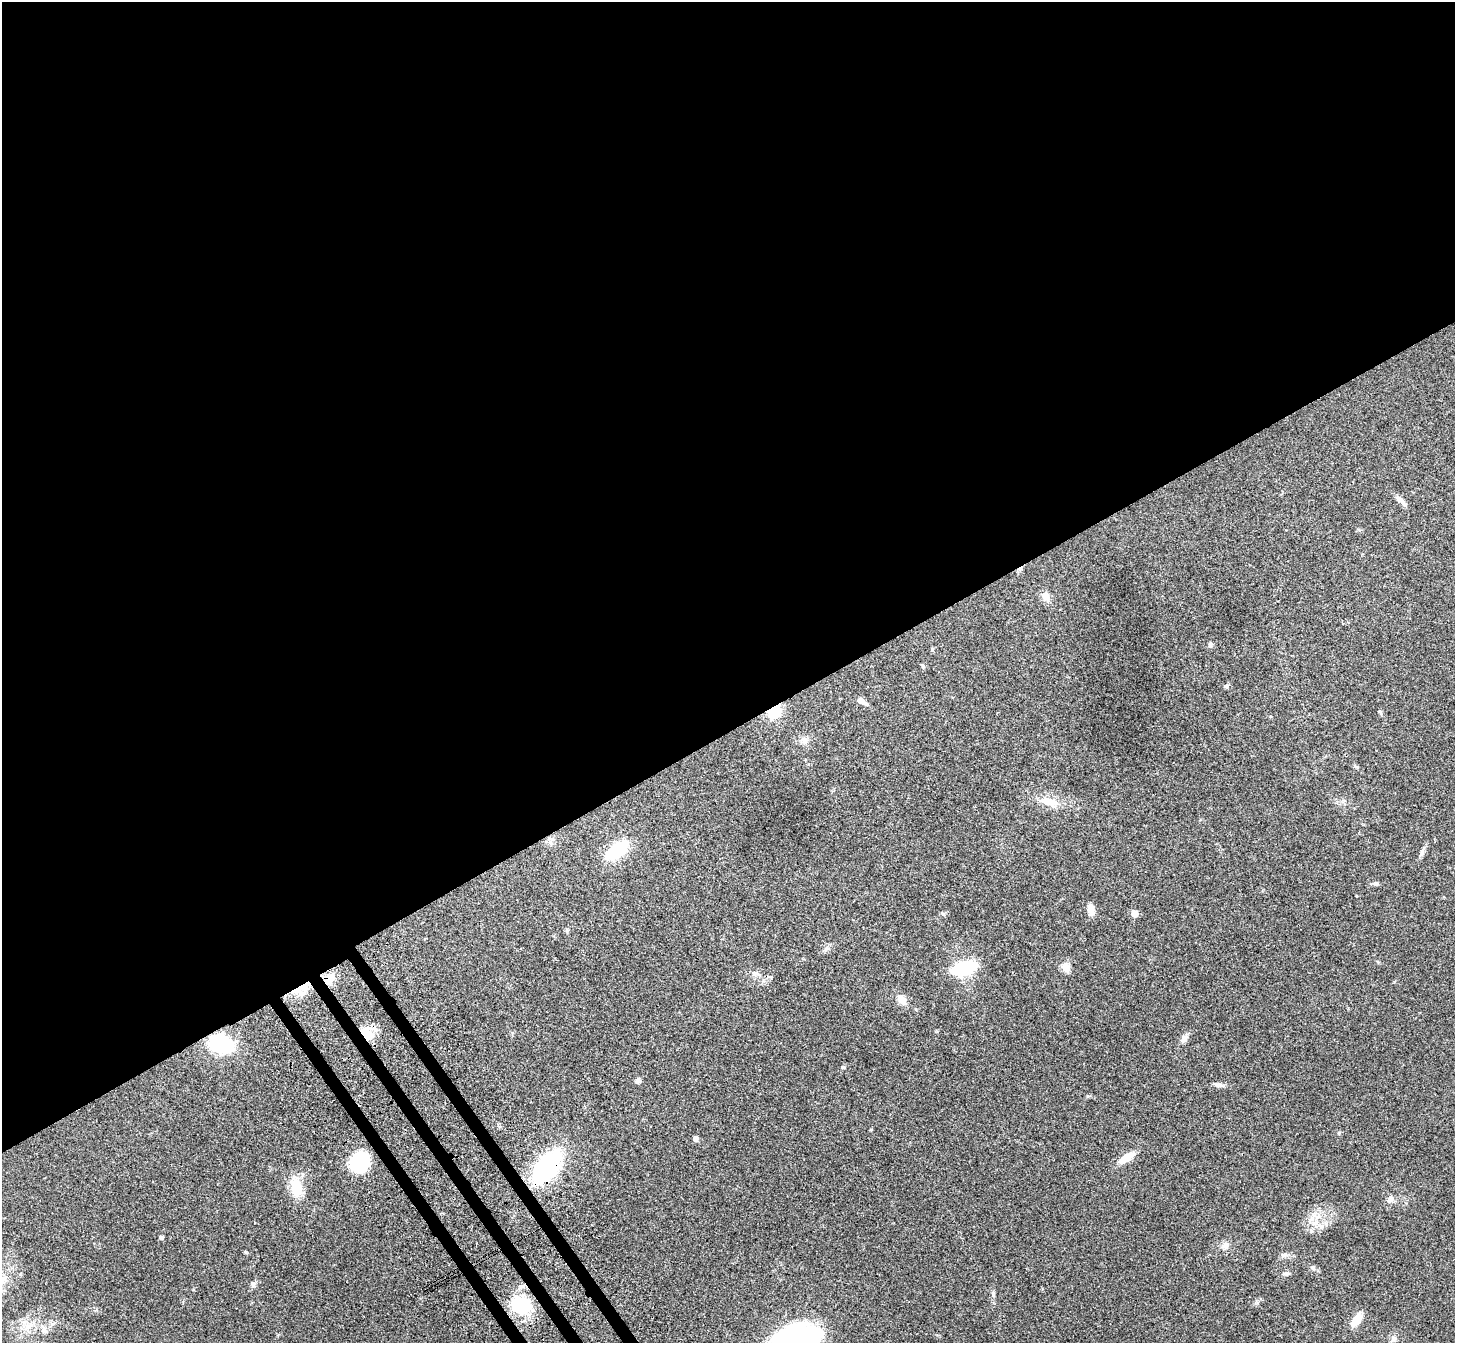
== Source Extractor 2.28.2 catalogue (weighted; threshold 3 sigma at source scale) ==
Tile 2 of 4 x 4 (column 2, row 1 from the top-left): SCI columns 1533-2985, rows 4241-5581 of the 5973 x 5932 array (HDU 1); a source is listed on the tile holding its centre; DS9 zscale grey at full resolution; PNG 1457 x 1345 px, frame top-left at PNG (2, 2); no overlay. Shown black and unused: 56% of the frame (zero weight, under 3 of 4 exposures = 5% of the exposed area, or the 3 px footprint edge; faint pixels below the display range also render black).
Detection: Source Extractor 2.28.2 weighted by HDU 2 'WHT'; one run over the whole footprint, this tile lists its part. Background 0.0835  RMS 0.0064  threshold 0.0287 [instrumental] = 3 sigma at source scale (4.5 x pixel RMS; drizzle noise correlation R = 1.50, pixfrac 1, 0.05/0.05 arcsec/px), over >= 5 px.
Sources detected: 53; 1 cosmic-ray / hot-pixel residue — not listed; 1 inside a brighter listed object's ellipse — not listed separately; the other 51 listed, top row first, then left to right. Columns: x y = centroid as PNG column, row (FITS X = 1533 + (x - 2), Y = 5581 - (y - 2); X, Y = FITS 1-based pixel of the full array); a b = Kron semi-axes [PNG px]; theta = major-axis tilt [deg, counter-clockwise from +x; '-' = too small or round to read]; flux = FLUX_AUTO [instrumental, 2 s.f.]
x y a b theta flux
1401 500 17 6 -47 3.5
1046 597 13 9 -66 4.2
1210 645 7 5 85 1.4
932 649 6 4 78 0.77
923 666 6 4 -90 0.82
1227 686 7 4 73 0.87
861 701 12 6 -33 3.8
775 711 13 10 38 17
805 740 10 9 - 3
1049 802 25 10 -14 10
617 850 21 11 39 34
1422 852 13 5 68 2.2
1376 883 7 5 -12 1.5
1091 910 14 7 -83 4.6
1134 913 5 5 - 10
826 949 7 6 - 1.8
1066 967 12 9 -65 5
964 968 19 9 15 49
755 973 13 6 -6 2.6
329 979 13 11 49 8.6
301 988 29 6 25 9.9
902 1000 15 10 -42 5
367 1033 19 13 -67 12
1184 1038 10 9 - 2.5
221 1044 23 16 -18 45
843 1067 4 4 - 0.88
638 1080 7 6 - 1.8
1218 1085 11 6 -11 2
1339 1133 5 4 - 0.83
696 1138 5 4 - 3.6
1127 1158 17 7 33 11
360 1162 17 14 41 48
547 1167 26 13 50 120
296 1187 24 13 -82 15
1390 1199 12 7 64 2.8
1316 1222 10 7 60 4.2
161 1237 5 4 - 1.3
1226 1245 10 9 - 3.3
245 1252 5 4 - 0.7
1284 1255 12 6 7 2.3
1313 1268 8 6 -44 1.5
1286 1273 10 5 14 1.5
3 1279 11 9 31 4.9
253 1284 8 6 73 1.8
993 1293 9 3 78 1.2
520 1305 9 8 - 66
1356 1320 15 8 54 9.5
29 1326 15 8 21 5.9
44 1330 12 7 -65 3.3
1394 1339 9 6 26 2
795 1341 40 24 24 200
Overlapping masked pixels (flux is a lower limit): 7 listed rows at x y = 775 711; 329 979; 301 988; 367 1033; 221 1044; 547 1167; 520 1305
Isophote crosses this tile's border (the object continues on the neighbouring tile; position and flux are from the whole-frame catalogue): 2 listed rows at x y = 3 1279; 795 1341
Unlisted compact peaks at least as high as the median listed source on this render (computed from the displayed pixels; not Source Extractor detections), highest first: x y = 943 914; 1357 767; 871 1129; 1257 1303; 567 930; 937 1031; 1394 982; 1379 711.